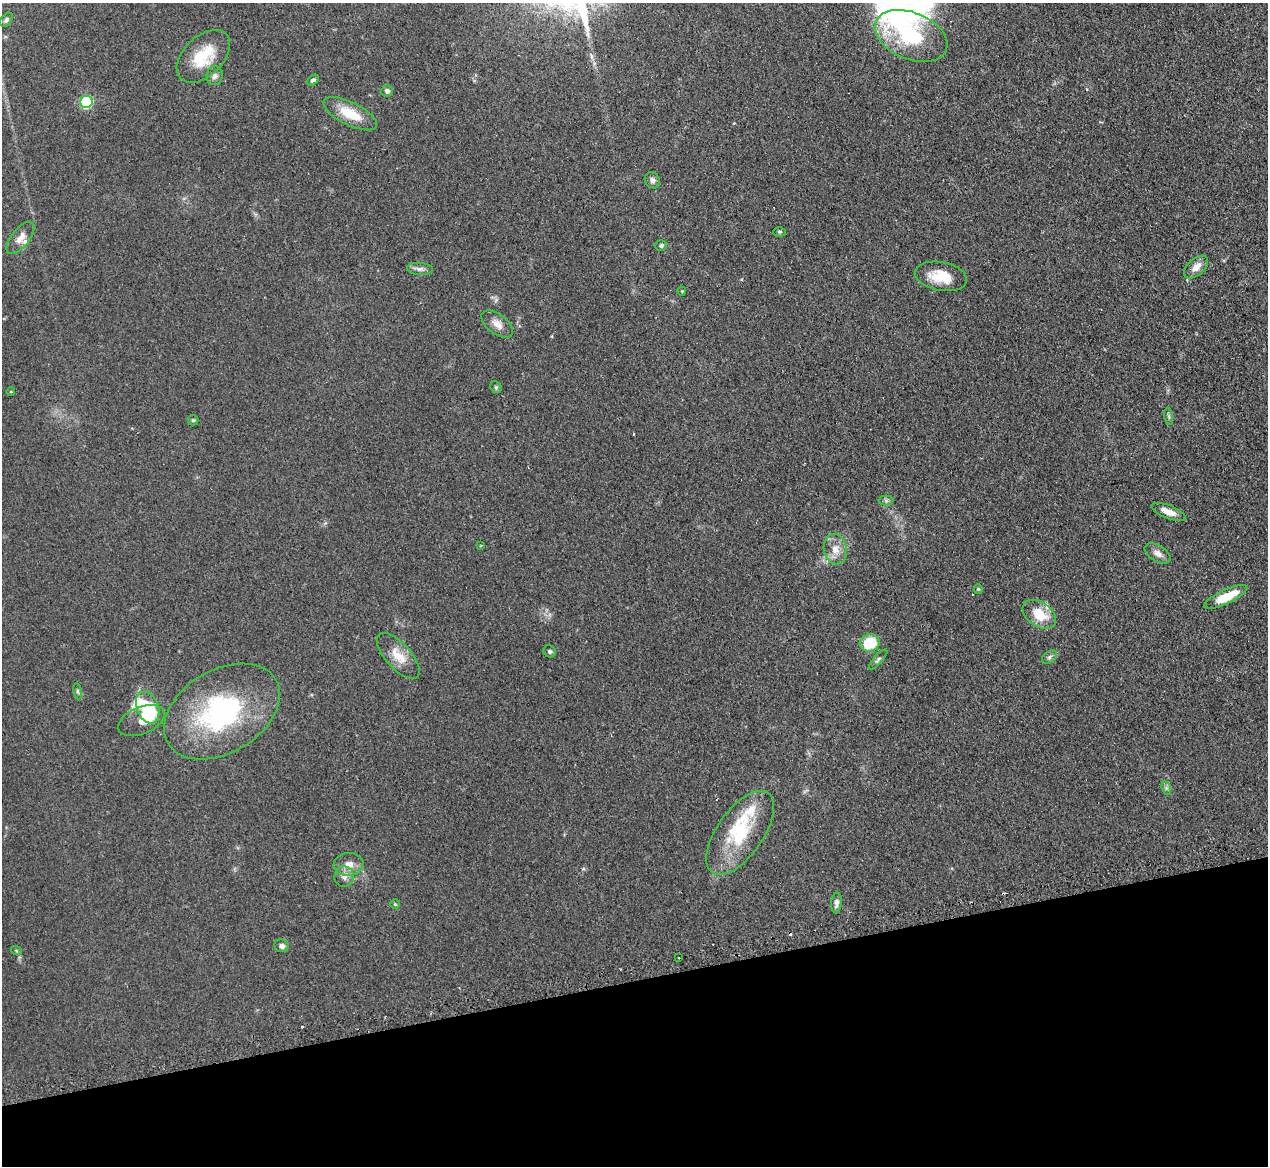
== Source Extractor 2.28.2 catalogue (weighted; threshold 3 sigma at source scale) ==
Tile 14 of 4 x 4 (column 2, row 4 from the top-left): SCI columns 1301-2566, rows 165-1328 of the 5133 x 5106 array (HDU 1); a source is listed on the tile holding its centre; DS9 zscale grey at full resolution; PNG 1270 x 1168 px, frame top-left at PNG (2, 3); each listed source drawn as its Kron ellipse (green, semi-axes under 4 px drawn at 4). Shown black and unused: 16% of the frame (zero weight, under 2 of 3 exposures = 4% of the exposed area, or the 3 px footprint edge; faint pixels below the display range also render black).
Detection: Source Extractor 2.28.2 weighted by HDU 2 'WHT'; one run over the whole footprint, this tile lists its part. Background 0.107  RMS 0.0075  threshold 0.0336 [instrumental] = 3 sigma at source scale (4.5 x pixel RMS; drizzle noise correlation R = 1.50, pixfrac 1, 0.05/0.05 arcsec/px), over >= 5 px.
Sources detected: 58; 1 inside a brighter object's white glare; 5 cosmic-ray / hot-pixel residue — neither listed nor drawn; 5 inside a brighter listed object's ellipse — not listed separately; the other 47 listed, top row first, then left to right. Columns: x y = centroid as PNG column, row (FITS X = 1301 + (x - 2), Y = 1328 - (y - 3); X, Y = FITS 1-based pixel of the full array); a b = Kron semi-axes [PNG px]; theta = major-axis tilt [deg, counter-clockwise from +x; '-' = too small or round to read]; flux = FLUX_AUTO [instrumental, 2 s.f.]
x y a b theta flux
6 20 8 5 52 1.7
911 36 38 23 -22 49
203 56 32 19 44 27
215 76 9 8 - 3
313 80 6 4 42 1.5
387 91 6 5 - 2.2
86 102 6 6 - 76
350 114 29 11 -26 20
652 180 8 7 - 2.7
780 232 6 4 1 1.1
20 238 19 9 52 6.5
661 245 6 5 - 1.2
1196 267 14 8 41 6.8
420 269 13 6 -3 2.9
941 276 26 14 -10 18
682 291 4 4 - 0.74
497 324 18 10 -36 6.3
496 387 6 5 - 1.2
11 392 4 3 - 0.58
1169 416 9 4 -81 1.5
193 420 5 5 - 0.99
886 501 7 5 0 1.5
1168 512 18 6 -21 7.1
481 545 4 2 - 0.62
835 549 15 11 -78 8.6
1158 553 14 8 -31 4.4
978 589 5 4 - 0.81
1226 597 23 7 25 20
1039 614 18 12 -35 18
870 643 10 8 14 25
550 651 6 5 - 1.6
398 656 29 12 -48 13
1049 657 8 5 37 1.8
878 660 13 3 48 1.7
78 691 8 4 -82 1.3
148 707 17 10 -68 45
222 712 63 41 31 120
141 721 24 13 23 11
1166 788 7 4 -72 1.4
740 833 49 23 55 45
348 864 15 11 7 7.7
344 877 10 10 - 4.5
836 903 10 5 86 2.7
395 904 4 4 - 0.74
282 946 7 6 - 2.6
16 950 5 3 - 0.74
679 957 2 2 - 0.81